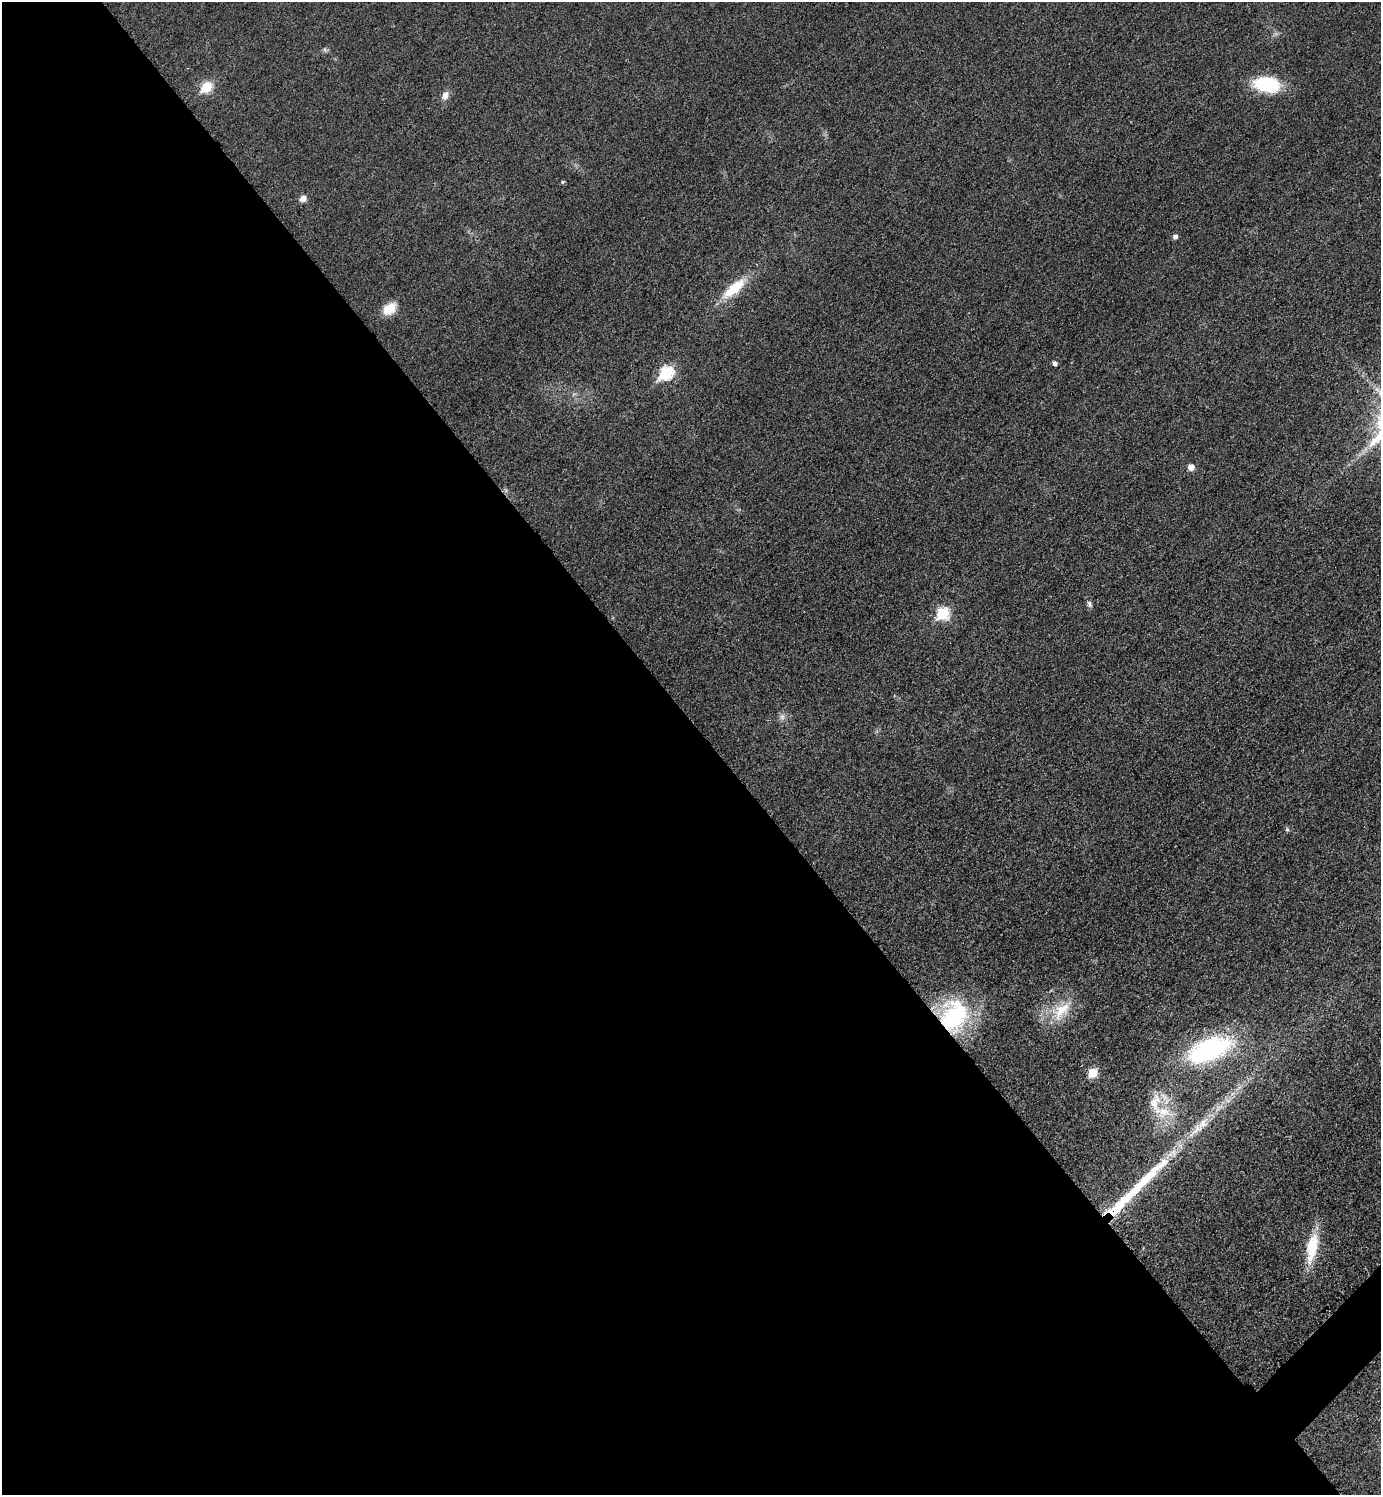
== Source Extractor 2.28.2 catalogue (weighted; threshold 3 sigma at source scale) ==
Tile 9 of 4 x 4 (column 1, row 3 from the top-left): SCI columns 314-1692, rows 1502-2994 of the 5995 x 5997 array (HDU 1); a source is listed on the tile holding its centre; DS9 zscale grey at full resolution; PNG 1383 x 1497 px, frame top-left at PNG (2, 2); no overlay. Shown black and unused: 52% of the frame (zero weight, under 3 of 4 exposures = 1% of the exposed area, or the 3 px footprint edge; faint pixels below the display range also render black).
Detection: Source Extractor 2.28.2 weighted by HDU 2 'WHT'; one run over the whole footprint, this tile lists its part. Background 0.0342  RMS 0.006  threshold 0.0268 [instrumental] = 3 sigma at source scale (4.5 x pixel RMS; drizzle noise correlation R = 1.50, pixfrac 1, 0.05/0.05 arcsec/px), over >= 5 px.
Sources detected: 28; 1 too faint to see at this stretch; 1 long thin detection or spike segment (spike, bleed or trail) — not listed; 3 inside a brighter listed object's ellipse — not listed separately; the other 23 listed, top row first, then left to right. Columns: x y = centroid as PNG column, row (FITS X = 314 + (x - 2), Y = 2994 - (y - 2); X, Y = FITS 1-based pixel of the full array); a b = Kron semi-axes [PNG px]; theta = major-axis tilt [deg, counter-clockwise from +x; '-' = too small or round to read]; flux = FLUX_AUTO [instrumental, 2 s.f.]
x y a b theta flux
1267 84 23 13 -8 43
206 87 7 6 - 32
445 95 12 8 60 3.9
562 182 5 4 - 0.92
303 199 9 8 - 3.2
1175 237 5 5 - 2
734 288 35 12 40 20
389 309 17 12 36 10
1054 364 4 4 - 2
666 373 8 7 - 63
1191 467 5 5 - 5.3
1089 604 9 6 -67 1.7
943 614 7 6 - 48
782 717 10 7 -82 2.6
1287 829 6 5 - 0.99
1061 1010 31 17 45 19
954 1016 39 30 76 63
1209 1050 42 20 22 95
1093 1073 6 6 - 19
1155 1103 34 16 -84 16
1203 1124 28 10 57 10
1124 1200 46 12 44 23
1312 1247 37 13 79 22
Overlapping masked pixels (flux is a lower limit): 1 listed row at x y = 954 1016